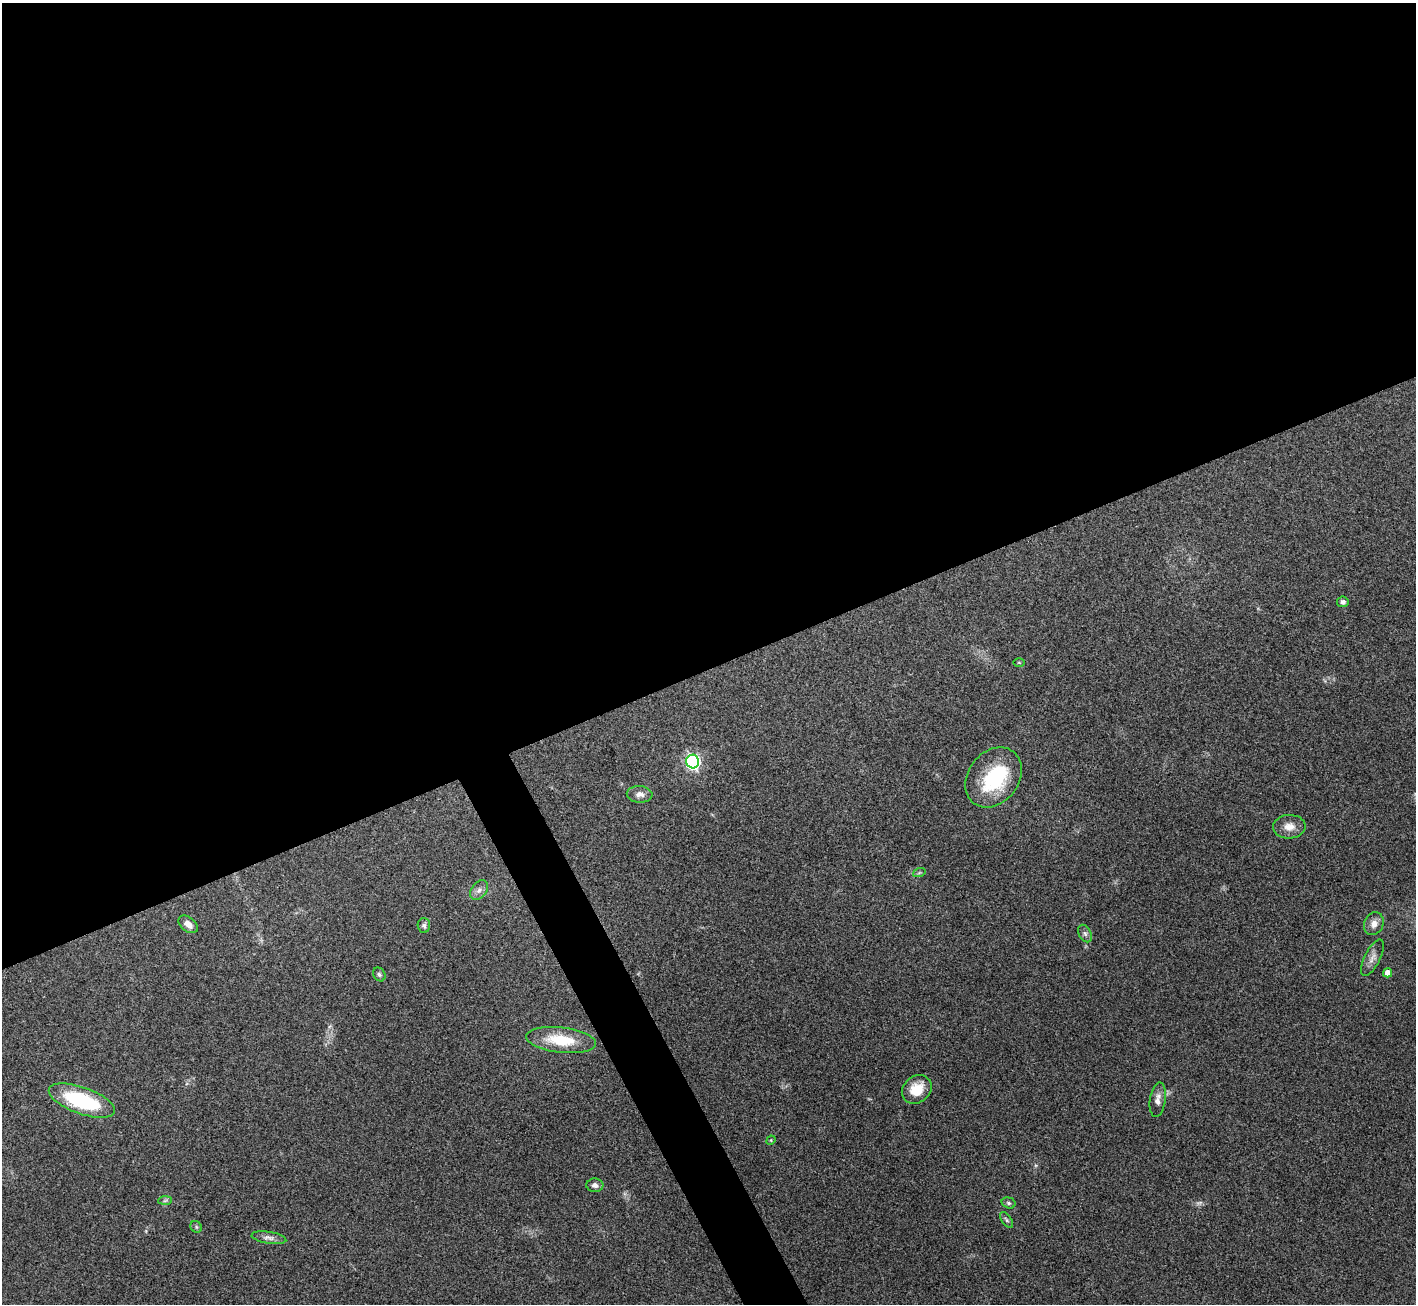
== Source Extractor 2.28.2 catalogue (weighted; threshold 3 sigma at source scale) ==
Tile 2 of 4 x 4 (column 2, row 1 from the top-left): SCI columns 1416-2829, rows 4060-5361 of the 5658 x 5648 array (HDU 1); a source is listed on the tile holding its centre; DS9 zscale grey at full resolution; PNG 1418 x 1306 px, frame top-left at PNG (2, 3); each listed source drawn as its Kron ellipse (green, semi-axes under 4 px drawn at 4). Shown black and unused: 53% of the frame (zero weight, under 3 of 4 exposures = <1% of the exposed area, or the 3 px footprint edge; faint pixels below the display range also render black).
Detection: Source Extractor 2.28.2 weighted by HDU 2 'WHT'; one run over the whole footprint, this tile lists its part. Background 0.212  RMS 0.0081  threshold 0.0363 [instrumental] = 3 sigma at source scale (4.5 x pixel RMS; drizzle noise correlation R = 1.50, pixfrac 1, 0.05/0.05 arcsec/px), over >= 5 px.
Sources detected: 28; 1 too faint to see at this stretch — neither listed nor drawn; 1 inside a brighter listed object's ellipse — not listed separately; the other 26 listed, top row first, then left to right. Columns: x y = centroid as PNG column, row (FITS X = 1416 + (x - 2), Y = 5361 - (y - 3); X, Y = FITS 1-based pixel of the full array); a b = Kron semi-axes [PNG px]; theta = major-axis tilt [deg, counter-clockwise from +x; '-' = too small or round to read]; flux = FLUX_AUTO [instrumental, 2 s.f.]
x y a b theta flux
1343 602 6 5 - 2.5
1019 662 6 4 -1 0.76
693 761 7 6 - 170
993 777 32 25 53 55
640 794 13 8 -3 4.5
1289 827 16 11 3 8
919 873 6 4 19 1.1
479 890 11 7 53 3.8
188 924 11 7 -39 5.2
1374 924 12 9 65 5.6
424 925 7 6 - 1.9
1085 933 9 6 -63 2.4
1372 958 20 7 63 5.6
1388 973 4 4 - 7.8
379 974 7 5 -57 1.7
561 1040 35 12 -6 30
917 1089 16 13 40 16
1158 1100 17 7 82 5.6
82 1101 35 13 -20 66
771 1140 5 4 - 0.86
595 1185 8 7 - 3.1
165 1201 7 4 2 1.5
1009 1203 7 5 -17 1.7
1006 1220 9 4 -55 1.7
196 1227 6 5 - 1.3
269 1238 17 6 -9 3.9